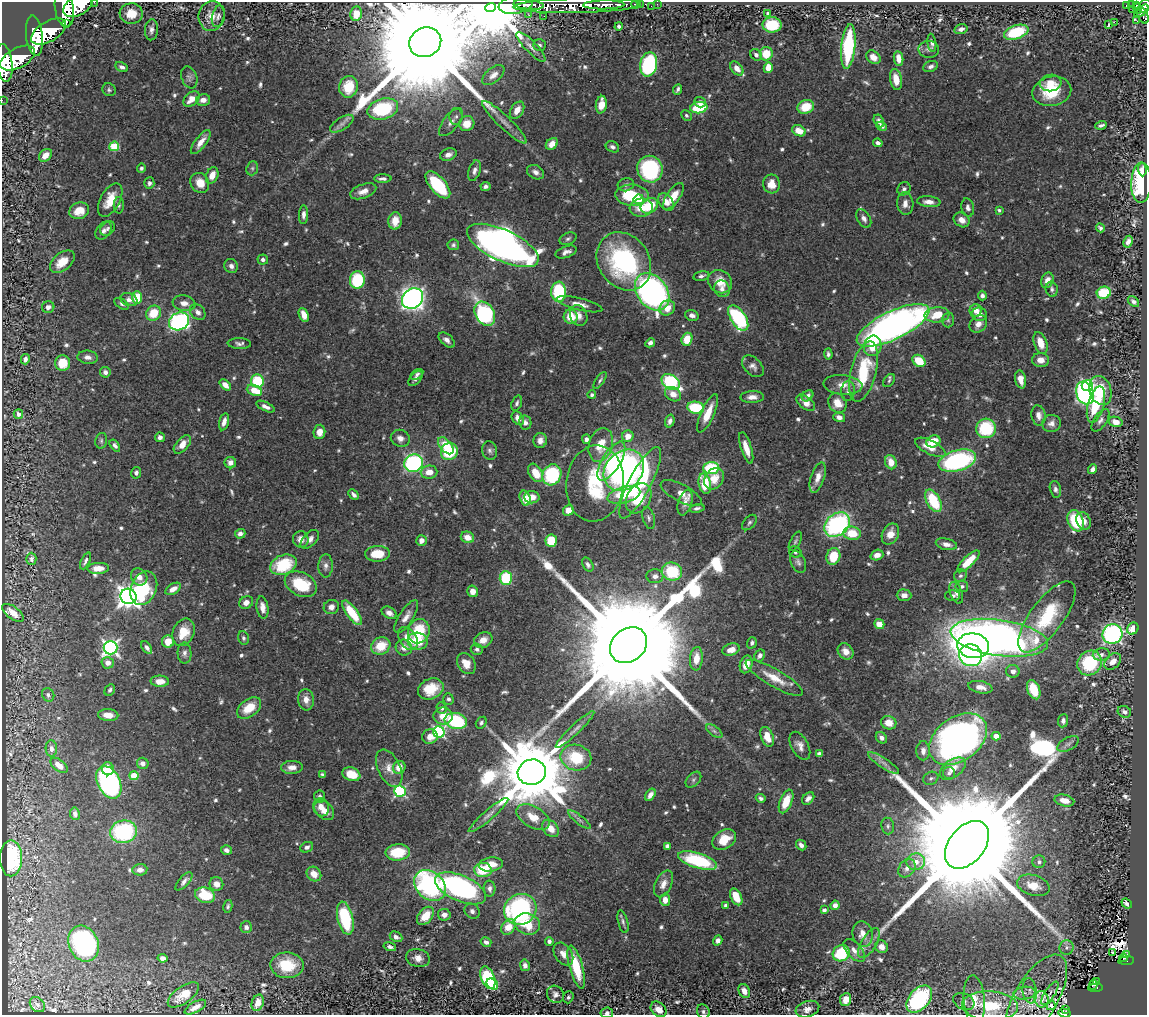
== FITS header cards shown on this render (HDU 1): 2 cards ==
NAXIS1  =                 1145
NAXIS2  =                 1013

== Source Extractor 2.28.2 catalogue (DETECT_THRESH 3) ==
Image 1145 x 1013 px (HDU 1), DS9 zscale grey, 1 PNG px = 1 image px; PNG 1149 x 1017 px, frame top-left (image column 1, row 1013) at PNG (2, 2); each listed source drawn as its Kron ellipse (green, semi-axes under 4 px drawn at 4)
Background 0.585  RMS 0.024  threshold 0.0711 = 3 sigma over >= 5 px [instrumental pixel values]
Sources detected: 730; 1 with non-positive FLUX_AUTO (blend fragments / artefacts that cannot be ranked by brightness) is neither listed nor drawn; of the other 729, the 500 brightest by FLUX_AUTO listed and drawn (229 fainter detections omitted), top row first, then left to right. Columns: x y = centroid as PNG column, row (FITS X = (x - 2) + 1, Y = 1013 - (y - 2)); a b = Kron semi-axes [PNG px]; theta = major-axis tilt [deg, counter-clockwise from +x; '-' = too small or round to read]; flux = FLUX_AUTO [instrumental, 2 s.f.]
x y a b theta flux
94 2 2 2 - 24
635 4 4 3 - 48
640 4 2 2 - 5.6
657 4 2 2 - 7.2
78 5 16 10 31 3600
515 5 17 8 8 1700
529 5 15 4 -5 1600
604 5 21 4 1 2000
1127 5 4 3 - 15
1131 5 4 2 - 46
1136 5 4 3 - 70
577 6 64 7 1 6200
651 6 2 2 - 5.2
1145 6 7 5 63 310
491 8 5 4 - 89000
64 9 17 9 -80 4100
1132 9 2 2 - 6.2
1138 9 5 3 - 50
1141 11 8 3 42 290
768 13 4 3 - 3.7
131 14 11 10 - 28
356 14 7 6 - 23
529 15 3 2 - 8.5
1143 15 9 5 -66 270
212 16 15 13 82 21
218 16 11 6 76 5.6
544 16 2 2 - 6.1
1137 21 4 2 - 8.4
1114 22 2 2 - 1400
66 23 2 2 - 5700
1109 24 3 3 - 49
772 25 9 7 -1 68
619 26 4 4 - 4.9
961 29 6 5 - 6.6
151 30 10 6 86 6.8
48 32 19 10 30 4400
1016 32 13 7 18 85
34 36 20 8 -83 4300
425 42 16 14 28 92000
932 43 9 4 -82 5.3
539 45 6 6 - 3.9
531 47 20 6 -46 9.6
848 47 22 7 84 150
929 49 10 8 -1 6.5
766 54 6 6 - 35
756 55 6 5 - 4.5
873 57 8 6 -40 12
18 58 19 10 28 4200
898 58 7 4 -80 16
4 63 19 8 -83 4100
649 64 12 8 77 180
931 66 7 5 23 5.6
122 67 7 4 -26 5.9
737 68 8 5 -49 14
768 68 5 4 - 26
493 75 13 7 39 10
189 77 11 7 -70 6.5
896 79 10 6 -80 24
1051 83 11 8 8 16
349 87 11 9 75 49
678 89 5 3 - 3.6
109 90 7 6 - 3.7
1052 91 19 14 12 55
191 99 9 6 43 19
2 100 2 2 - 6
203 100 7 6 - 11
700 102 6 5 - 8.5
601 105 9 5 80 23
806 107 8 6 20 38
699 108 8 5 7 63
383 109 15 10 16 130
517 110 9 6 58 18
686 115 6 4 -44 3.6
456 116 8 6 86 5.5
879 121 7 4 -63 8.2
451 122 16 7 51 12
504 122 30 6 -44 18
342 124 13 6 33 8.5
467 124 8 7 - 32
1101 125 6 3 15 4.4
882 126 5 4 - 4.4
799 131 7 5 -28 26
201 142 14 5 53 16
878 143 5 4 - 6.8
552 144 7 5 42 15
114 146 5 4 - 85
612 147 7 5 -26 5.1
45 155 7 5 44 16
448 155 9 5 20 8.4
141 168 5 4 - 3.7
252 168 7 5 70 3.5
650 169 13 12 - 150
1142 170 6 4 -87 7.7
475 171 10 6 72 6.7
536 172 9 6 -29 8.2
212 175 8 6 68 18
383 179 9 4 0 5.8
149 183 6 5 - 4.8
200 183 10 9 - 22
1141 183 20 10 88 120
771 184 9 8 - 22
438 185 16 8 -49 110
626 185 8 6 17 5
485 186 5 4 - 4.7
904 189 7 6 - 5.1
363 191 13 7 20 14
632 195 17 10 -2 66
673 196 15 6 55 26
639 199 5 5 - 47
110 200 18 9 61 29
666 202 10 6 -55 14
929 202 12 5 -5 11
905 204 11 8 -85 11
119 205 8 5 90 3.7
649 206 9 7 32 54
641 208 11 9 5 24
968 208 9 6 -79 7
999 210 4 3 - 3.7
79 211 10 8 19 24
303 215 9 4 87 7.1
864 218 10 6 -58 7.5
962 220 8 7 - 12
395 221 9 6 82 24
1100 228 4 3 - 3.9
107 229 8 6 46 4.8
103 231 10 7 53 6.9
568 239 9 6 25 4.4
1128 242 6 4 62 7.3
453 245 6 5 - 3.6
503 245 39 15 -25 1500
566 252 11 5 19 8.1
263 259 5 5 - 4.8
624 261 31 25 -55 240
62 262 14 8 39 28
231 266 7 6 - 6.9
701 276 8 4 13 5
357 280 9 7 84 98
1047 280 8 6 66 12
720 282 12 11 - 24
722 289 9 7 -57 7.3
1052 289 7 6 - 4.6
559 292 10 7 -89 120
652 292 20 15 -52 630
1104 293 7 6 - 66
982 296 5 4 - 4.9
137 298 6 5 - 38
412 299 11 9 38 830
129 300 9 6 -19 7.6
1133 302 6 4 -43 4.4
184 303 11 7 -9 13
121 304 8 5 -32 4
580 304 23 6 -14 14
48 307 6 6 - 8.6
667 308 8 7 - 18
976 310 6 6 - 13
198 312 9 6 -47 8.1
153 313 8 7 - 39
485 314 13 9 -59 280
979 314 8 6 -9 12
304 315 7 4 -66 18
692 315 7 5 -18 6.3
937 315 12 7 6 37
579 316 11 8 -67 13
571 317 7 7 - 33
738 318 14 7 -57 200
948 320 7 6 - 3.7
179 321 10 8 27 350
978 324 9 7 42 12
893 325 40 14 26 930
687 339 6 5 - 33
447 340 9 5 -41 7.9
239 343 12 5 -2 5.5
650 343 5 4 - 7.1
1040 343 11 6 -71 24
873 346 10 8 73 33
828 354 5 3 - 4.1
88 357 10 6 -6 8.1
25 359 5 4 - 5.4
1041 360 8 7 - 14
919 361 7 5 -39 45
63 363 8 7 - 36
753 366 13 8 -45 8.2
105 372 5 5 - 6.4
863 372 31 12 76 97
417 374 7 4 34 4.3
415 379 9 5 48 5.7
1021 379 9 5 -79 14
600 380 10 4 56 3.7
257 381 6 6 - 78
889 381 7 4 54 3.8
671 382 10 7 -35 180
225 385 6 4 -42 13
843 385 19 9 -5 19
1087 385 6 5 - 180
254 390 8 5 -20 38
1100 390 15 11 -69 44
848 391 10 7 85 5.6
1085 393 12 8 -71 400
673 394 8 6 -33 12
592 395 4 4 - 3.9
807 396 6 5 - 6.6
752 397 12 6 1 12
517 403 8 5 72 4.2
806 403 11 6 -38 14
837 403 10 8 -52 24
1096 405 19 8 74 76
266 407 10 4 -26 7.6
696 408 8 6 -9 91
708 413 20 6 66 31
18 414 5 4 - 8.8
1038 415 10 7 -80 10
839 417 6 4 -18 8.5
518 418 7 5 -55 11
1100 420 13 6 56 6.6
670 421 7 4 74 6.6
224 422 9 4 76 10
1115 422 7 5 -14 16
525 423 7 6 - 7.2
1051 423 9 8 - 10
986 428 10 10 - 95
319 432 7 6 - 15
628 436 6 5 - 16
160 437 5 4 - 6.2
400 438 9 8 - 11
586 439 4 4 - 5.9
540 440 7 6 - 9.3
101 441 8 5 77 3.7
933 441 7 6 - 36
182 444 11 6 48 17
601 445 17 11 73 38
115 446 7 4 -54 4.8
446 446 10 5 -50 30
930 447 17 6 -27 25
746 448 16 5 -72 20
490 451 9 7 -76 6
449 452 8 8 - 100
611 461 22 9 58 64
957 461 19 10 16 270
891 462 7 5 -68 20
230 463 6 5 - 9.7
413 463 9 8 - 300
711 468 8 6 4 120
1093 469 5 4 - 7
624 470 22 18 47 530
429 472 8 6 6 17
136 473 6 5 - 4.9
536 473 10 6 -59 30
552 475 10 9 - 130
818 477 16 6 72 13
714 479 12 9 54 26
595 483 38 29 84 130
640 483 40 11 63 170
705 484 10 6 -76 53
1055 489 8 5 -76 5.4
681 493 22 8 -27 18
353 495 6 4 -46 4.5
624 495 17 8 15 60
532 497 7 6 - 17
525 498 8 5 -73 29
638 498 16 11 60 52
933 501 12 6 -61 73
685 503 13 7 73 9.9
697 508 7 4 12 4.2
568 510 6 5 - 15
649 518 11 6 -74 5.3
1076 521 11 7 -68 72
1083 521 9 7 -68 10
749 522 9 5 49 4.1
837 525 14 11 39 280
852 533 9 6 -7 34
240 534 5 4 - 7.4
890 534 11 8 65 18
467 537 7 5 -22 16
301 539 8 8 - 11
310 539 11 6 45 9
421 540 5 5 - 11
551 541 6 5 - 50
795 541 10 5 62 3.9
946 544 11 5 -12 9
795 552 6 5 - 4
378 554 12 8 2 32
877 555 6 5 - 10
833 556 8 7 - 44
31 559 6 5 - 4.9
85 561 9 4 66 4.1
968 561 14 5 45 36
798 562 11 7 -67 6.3
588 564 7 5 -59 4.9
283 565 14 9 21 77
326 566 11 7 88 8
98 568 11 5 1 18
672 572 10 9 - 89
655 576 8 7 - 8.9
960 576 7 6 - 3.7
139 577 9 7 -52 13
506 578 7 6 - 80
301 584 17 11 -26 72
962 586 6 5 - 4.9
144 588 17 12 67 98
173 589 8 5 32 13
473 591 6 5 - 13
956 593 11 6 -69 7.2
904 595 7 5 -1 9
128 596 8 7 - 1400
953 596 7 5 1 4.8
246 602 7 6 - 9
331 607 8 7 - 9.3
262 608 11 6 -81 12
13 613 12 6 -36 18
352 613 15 5 -53 58
389 613 8 5 -31 8.7
406 617 19 7 57 12
1047 617 42 16 53 93
879 624 5 5 - 16
1133 629 6 5 - 26
419 631 12 10 69 62
183 632 14 10 67 31
1112 634 10 9 - 360
243 638 7 5 -74 3.6
999 638 49 18 -8 1700
408 639 13 8 -55 25
483 640 10 7 28 15
418 641 10 8 -11 41
168 642 6 6 - 23
752 643 6 4 69 4.7
628 645 20 16 40 110000
381 646 10 8 28 39
973 646 16 12 -7 880
404 647 8 8 - 13
110 648 7 7 - 530
147 648 7 4 -55 5.9
477 649 6 5 - 4.5
731 650 9 5 18 16
846 651 9 7 -52 15
185 653 10 7 -88 6.5
1101 654 9 6 4 5.9
760 655 6 5 - 6.5
971 655 11 10 - 240
696 659 12 6 85 22
1113 661 9 6 45 12
108 663 6 6 - 9.5
1090 663 13 11 45 100
466 664 11 8 -58 20
746 664 9 6 74 18
1013 671 7 6 - 9.1
774 678 33 8 -30 32
160 681 9 5 -3 16
980 687 12 6 -12 14
431 689 13 10 23 42
110 690 6 4 62 3.6
1034 690 10 6 -68 45
48 695 7 6 - 4.6
448 699 6 5 - 4.1
306 700 10 8 -84 13
249 708 14 8 36 35
441 708 6 5 - 3.9
1124 712 7 5 -28 6.4
108 715 10 6 -4 15
443 716 9 8 - 22
456 721 11 8 -11 150
1063 721 7 5 84 5.6
481 723 6 5 - 3.7
889 723 8 6 -16 22
575 729 26 5 43 9.9
714 731 9 5 -36 4.8
439 732 6 5 - 230
996 736 4 4 - 23
430 737 8 7 - 15
767 737 10 6 -69 22
881 738 6 5 - 7.5
958 739 32 22 36 760
1068 744 12 6 29 6.3
800 746 15 8 -61 11
51 748 8 5 -87 6.8
923 751 9 7 90 10
819 754 4 4 - 5.4
576 757 15 12 -11 70
143 763 6 5 - 8.7
884 763 18 5 -34 9
59 765 10 5 -38 15
292 767 11 6 1 12
399 767 6 6 - 19
389 768 20 11 -65 20
108 769 6 6 - 23
953 769 15 8 37 21
532 772 14 12 14 23000
949 773 6 6 - 4.4
351 774 9 6 -19 33
322 775 4 3 - 3.7
134 776 4 4 - 50
931 778 8 6 25 4.4
693 780 9 6 46 4.3
109 782 17 11 -63 310
400 791 6 5 - 220
650 795 7 4 58 8.6
319 797 6 5 - 4.7
761 798 5 4 - 4.7
808 798 7 5 47 7.3
1064 800 10 5 -13 17
786 801 12 6 68 33
321 807 9 8 - 14
324 810 11 8 -46 18
75 814 6 5 - 5.6
488 815 25 5 40 12
533 817 18 10 -30 28
579 820 14 4 -38 5.2
888 826 8 6 -83 4.7
551 828 10 7 -46 20
124 832 13 11 7 170
724 839 13 9 35 32
801 845 6 4 -47 7.2
967 845 27 18 51 110000
667 846 4 4 - 4.7
307 847 6 5 - 5.4
226 850 5 4 - 6.5
398 852 12 8 5 53
11 858 18 11 90 110
698 861 20 7 -17 120
916 862 9 8 - 16
1039 862 6 6 - 5.8
491 864 12 7 8 23
907 868 10 7 54 9.8
140 870 7 5 7 10
483 870 9 7 -1 52
314 874 8 6 -44 18
184 881 11 5 48 6.9
216 884 7 6 - 11
663 884 14 8 64 12
430 885 17 13 -43 290
1033 885 17 10 -16 26
460 888 27 13 -24 370
490 889 8 6 -86 5.9
205 895 10 7 -18 63
736 897 9 5 -65 28
665 900 6 5 - 14
1127 904 6 4 -39 5.4
726 905 4 3 - 6.7
835 905 5 4 - 8
228 906 6 4 79 3.6
520 909 17 15 30 270
824 910 4 4 - 4.7
472 911 8 7 - 5.2
444 915 6 6 - 9.4
425 916 10 6 51 26
345 918 17 7 -77 110
623 922 11 5 -76 4.9
527 924 13 10 -18 44
246 927 6 6 - 6.2
508 927 8 6 54 26
863 934 13 10 -75 15
396 937 7 5 -28 6.1
718 940 5 4 - 6.3
549 941 4 4 - 5.3
486 942 5 4 - 6
869 943 16 7 59 12
84 944 18 14 -67 300
390 947 6 4 -15 4.8
881 947 7 6 - 11
1066 948 7 7 - 4.7
854 950 14 7 -48 12
1112 952 3 2 - 4
841 953 9 8 - 81
563 954 12 8 -56 12
1126 955 3 3 - 8.2
163 958 5 4 - 7
418 958 12 9 -13 12
1124 958 4 2 - 9.1
1126 961 8 4 7 48
287 965 17 13 -1 62
525 965 6 5 - 7
576 967 22 6 -75 60
488 978 12 6 -68 150
1096 982 3 2 - 11
492 984 6 5 - 56
1093 985 5 4 - 7
1095 988 7 3 4 63
744 991 7 5 -64 12
1030 991 12 7 -82 8.5
1024 993 11 6 8 10
1050 993 13 5 56 3.9
555 994 9 8 - 6.5
183 995 18 8 35 25
568 997 6 5 - 3.5
1036 998 49 21 59 49
919 999 16 10 49 210
1042 999 8 7 - 4.3
846 1000 6 5 - 17
974 1000 25 10 -85 29
964 1002 11 8 -27 7.6
258 1003 8 6 73 19
37 1005 8 6 -46 5
990 1006 28 14 -3 93
1051 1006 5 4 - 6.3
195 1007 12 5 29 12
659 1009 9 6 -43 14
807 1009 12 8 18 11
1065 1009 3 2 - 13
703 1012 7 6 - 4
607 1013 6 5 - 5.6
1064 1013 6 3 -15 29
At the frame edge (FLAGS 8, measured only in part): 9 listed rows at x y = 94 2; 78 5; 1145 6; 64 9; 4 63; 2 100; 919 999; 607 1013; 1064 1013
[229 fainter detections neither listed nor drawn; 1 non-positive-flux detection neither listed nor drawn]